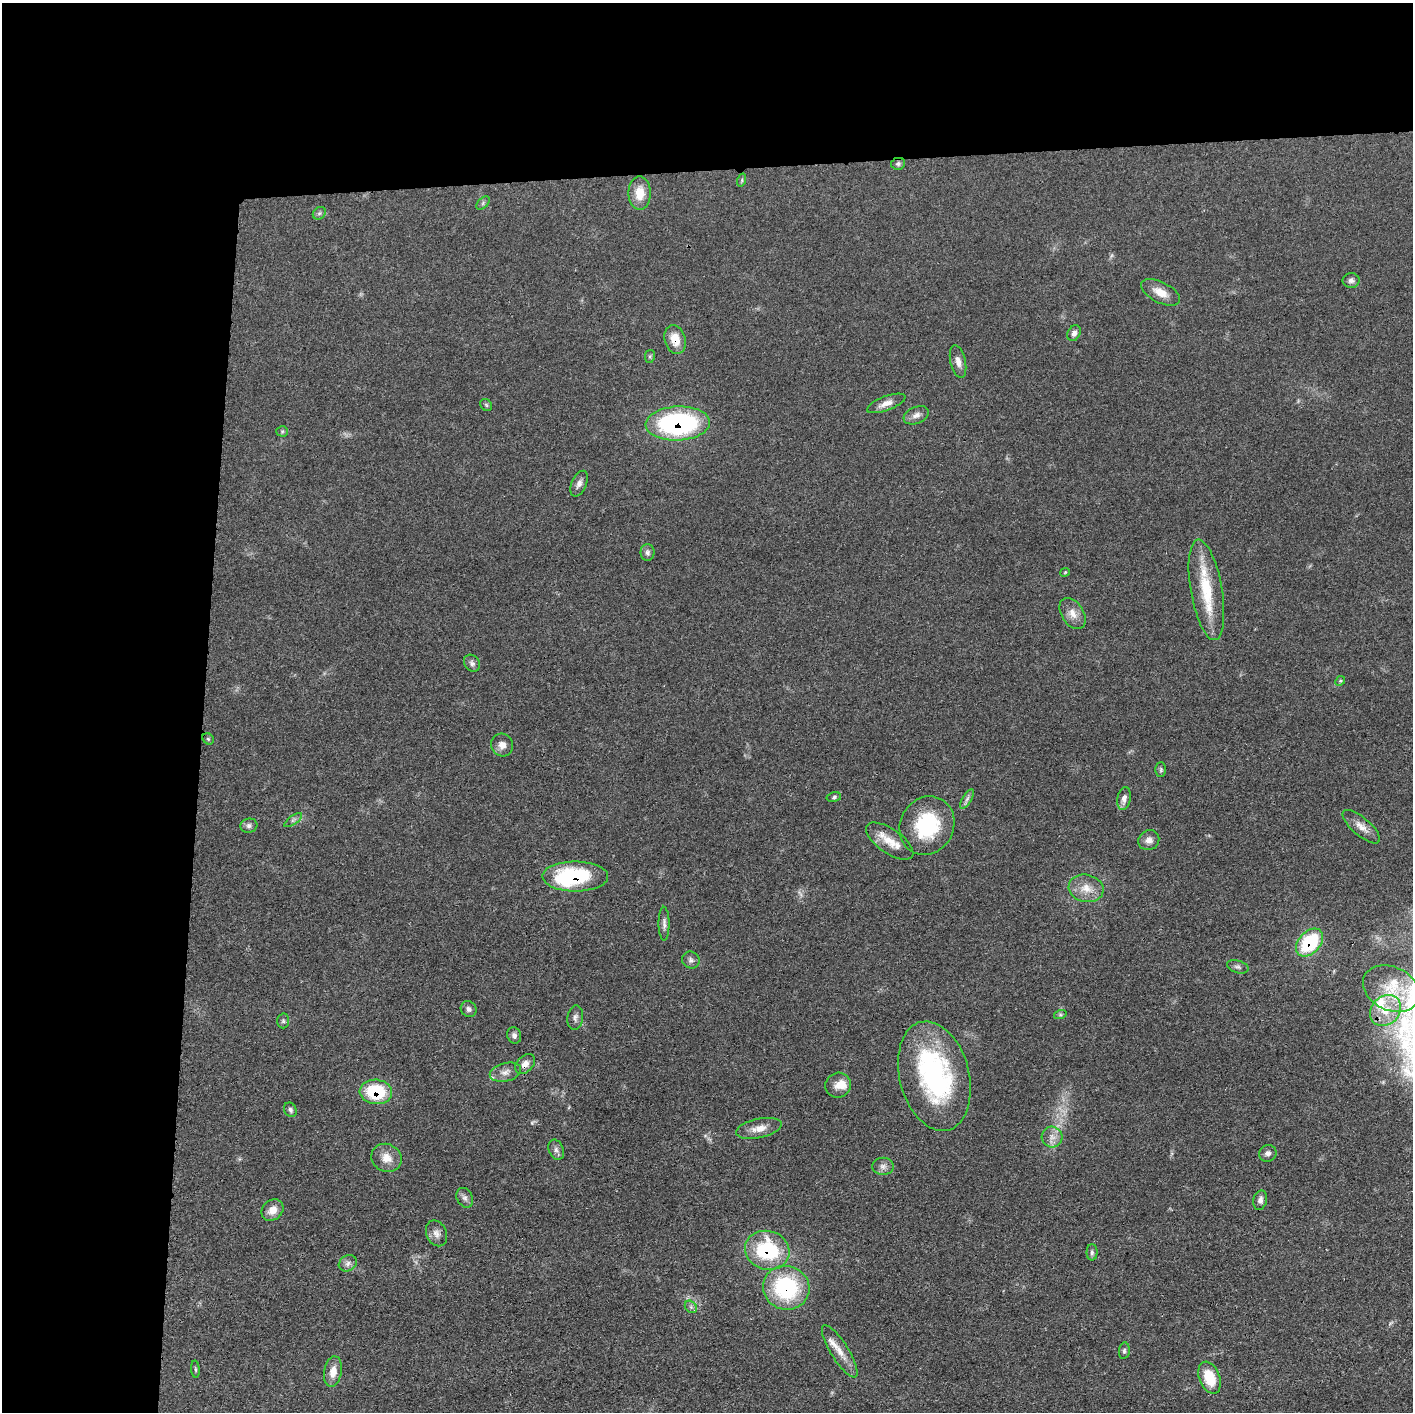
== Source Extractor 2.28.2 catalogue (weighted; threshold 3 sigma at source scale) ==
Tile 1 of 3 x 3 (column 1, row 1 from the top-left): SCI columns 5-1415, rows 2837-4246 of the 4237 x 4260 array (HDU 1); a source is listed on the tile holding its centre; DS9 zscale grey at full resolution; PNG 1415 x 1414 px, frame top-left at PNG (2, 3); each listed source drawn as its Kron ellipse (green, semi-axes under 4 px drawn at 4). Shown black and unused: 24% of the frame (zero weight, under 3 of 4 exposures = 1% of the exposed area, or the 3 px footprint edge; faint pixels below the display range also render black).
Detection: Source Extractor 2.28.2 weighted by HDU 2 'WHT'; one run over the whole footprint, this tile lists its part. Background 0.0581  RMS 0.0054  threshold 0.0244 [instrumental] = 3 sigma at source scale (4.5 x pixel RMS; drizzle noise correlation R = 1.50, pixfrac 1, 0.05/0.05 arcsec/px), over >= 5 px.
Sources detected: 82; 1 too faint to see at this stretch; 1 inside a brighter object's white glare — neither listed nor drawn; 6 inside a brighter listed object's ellipse — not listed separately; the other 74 listed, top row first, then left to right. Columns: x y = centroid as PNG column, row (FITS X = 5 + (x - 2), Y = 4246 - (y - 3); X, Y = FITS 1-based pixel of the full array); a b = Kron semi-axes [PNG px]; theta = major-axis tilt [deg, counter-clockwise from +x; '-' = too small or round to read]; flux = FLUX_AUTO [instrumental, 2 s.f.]
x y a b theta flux
898 164 7 6 - 1.2
742 180 7 4 72 0.85
640 193 17 11 -90 9.8
483 203 8 5 47 1.2
319 213 7 5 44 1.3
1351 280 8 7 - 1.8
1160 292 21 10 -27 7.1
1074 333 8 6 63 2.2
675 339 15 10 -73 8.5
650 356 7 5 78 0.92
958 361 17 7 -77 3.7
886 403 20 7 20 4.3
486 405 7 5 -46 0.86
916 415 13 8 22 3
678 423 32 17 3 95
282 431 6 5 - 0.85
579 484 13 7 67 2.9
647 552 8 7 - 1.7
1065 572 5 4 - 0.54
1206 590 51 16 -80 26
1072 613 17 11 -57 5.4
472 663 9 7 -53 1.7
1340 681 5 4 - 0.72
208 739 6 5 - 0.83
502 745 11 11 - 3.8
1161 770 7 5 89 0.96
834 797 7 5 12 1
1124 798 12 6 79 2.7
967 799 11 4 58 1.8
293 820 11 4 35 1.4
249 826 8 7 - 1.6
927 826 30 26 61 38
1361 827 23 9 -41 5.2
1149 840 11 9 32 3.3
890 841 27 12 -35 9.6
575 876 33 15 0 45
1086 888 17 13 -13 7.8
664 924 17 5 -90 2.3
1310 943 16 10 47 39
691 960 9 8 - 1.9
1238 967 11 6 -17 1.6
1391 989 29 21 -26 20
469 1009 8 7 - 2
1385 1010 17 14 45 11
1060 1015 6 4 18 0.88
575 1018 12 7 83 2.2
283 1021 7 6 - 1
514 1035 8 7 - 1.9
525 1064 11 8 45 3.3
505 1072 16 9 14 3.6
934 1076 56 34 -76 92
838 1085 13 12 - 4.9
376 1092 16 12 -6 29
290 1110 7 6 - 1.4
759 1128 23 9 12 5.9
1052 1137 10 10 - 4.2
556 1150 10 7 -69 1.9
1268 1153 9 8 - 2.1
386 1158 15 14 - 7
883 1166 11 8 -1 2.6
465 1198 10 7 -63 2
1260 1200 10 7 77 2.7
272 1210 12 9 41 5.1
436 1233 13 10 -66 3.4
767 1250 22 19 -17 42
1092 1252 8 5 90 1.2
348 1263 9 7 29 2.3
786 1288 23 21 -19 52
691 1307 7 5 -46 1.2
840 1351 30 9 -58 7.1
1124 1351 8 5 81 1.1
195 1369 8 3 -85 0.79
333 1372 15 9 79 6.5
1210 1378 17 10 -69 15
Overlapping masked pixels (flux is a lower limit): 9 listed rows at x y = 675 339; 678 423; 1361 827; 575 876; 1310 943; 525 1064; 376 1092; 767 1250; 786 1288